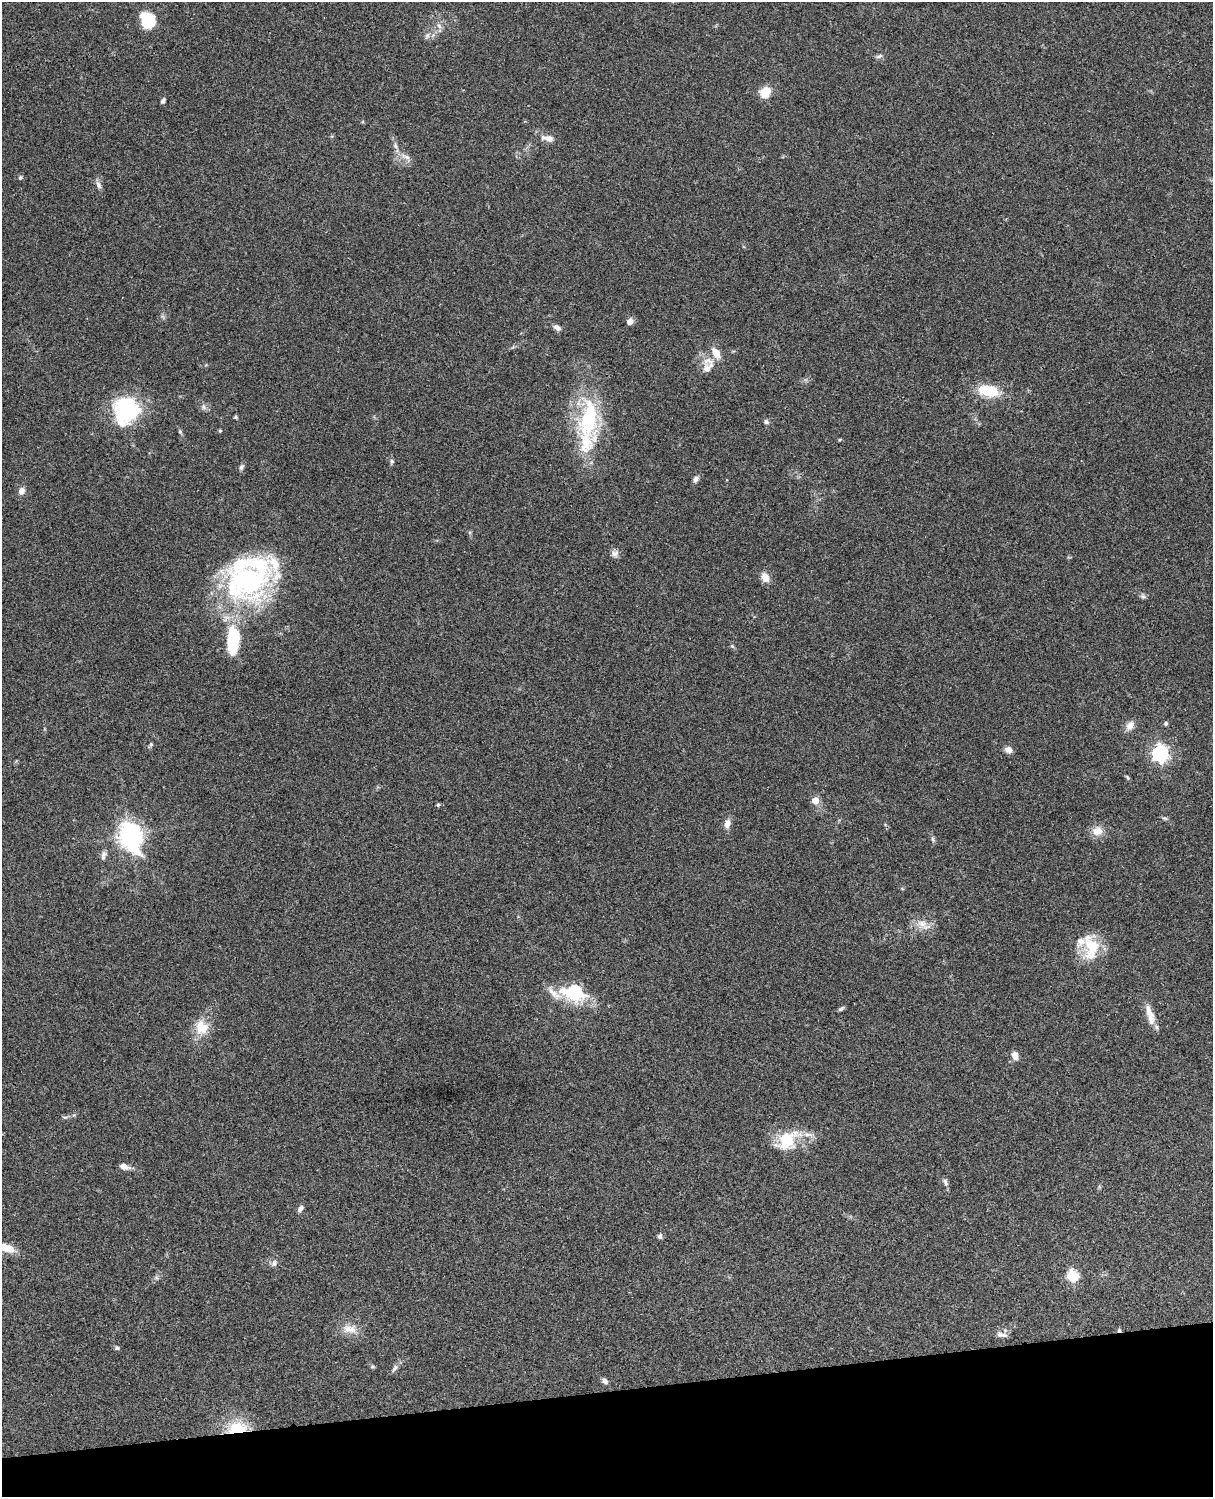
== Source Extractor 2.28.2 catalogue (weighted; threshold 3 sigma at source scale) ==
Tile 10 of 4 x 3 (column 2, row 3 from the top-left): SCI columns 1333-2543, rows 276-1770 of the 5085 x 4923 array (HDU 1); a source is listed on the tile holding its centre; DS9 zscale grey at full resolution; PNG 1215 x 1499 px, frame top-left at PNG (2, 2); no overlay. Shown black and unused: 7% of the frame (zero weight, under 3 of 4 exposures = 6% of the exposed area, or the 3 px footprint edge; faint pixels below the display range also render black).
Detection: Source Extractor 2.28.2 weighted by HDU 2 'WHT'; one run over the whole footprint, this tile lists its part. Background 0.106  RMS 0.0065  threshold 0.0292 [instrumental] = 3 sigma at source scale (4.5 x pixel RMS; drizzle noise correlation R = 1.50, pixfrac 1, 0.05/0.05 arcsec/px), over >= 5 px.
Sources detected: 78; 1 inside a brighter object's white glare — not listed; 5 inside a brighter listed object's ellipse — not listed separately; the other 72 listed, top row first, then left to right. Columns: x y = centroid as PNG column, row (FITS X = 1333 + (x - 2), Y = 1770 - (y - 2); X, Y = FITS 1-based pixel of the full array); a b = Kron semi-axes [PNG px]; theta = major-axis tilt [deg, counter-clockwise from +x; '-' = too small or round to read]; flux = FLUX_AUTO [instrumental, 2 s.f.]
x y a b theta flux
148 20 16 12 -59 25
439 26 9 6 -62 2.4
427 36 9 5 63 1.8
879 56 10 4 21 1.4
766 92 11 10 - 11
163 101 6 4 59 1.5
547 138 18 8 -11 5
395 146 8 5 -69 1.7
406 157 16 6 -21 3.6
20 177 6 4 48 0.98
98 185 12 6 -64 2.3
630 321 7 6 - 3.6
557 327 10 6 -33 2.7
716 353 14 8 -62 7.5
706 369 14 10 80 5.6
988 391 27 14 -10 19
204 407 9 6 -62 2.1
128 411 33 29 -59 51
236 417 4 4 - 1
766 422 7 6 - 1.4
588 425 79 24 85 61
180 431 5 5 - 0.91
220 431 5 4 - 0.77
392 461 6 6 - 1.3
241 467 8 6 64 1.6
696 479 9 6 51 2.3
22 491 8 7 - 3.6
614 554 10 9 - 2.9
765 577 10 8 -59 6.5
246 581 62 51 -2 120
1143 596 8 6 -42 1.5
233 640 34 14 88 38
732 646 7 4 -44 0.96
1166 723 4 4 - 1.4
1130 726 14 9 56 4.3
151 744 6 5 - 0.94
1009 750 9 7 -10 3.4
1160 754 7 7 - 180
1127 777 8 3 -60 0.9
815 800 5 5 - 9
438 805 5 4 - 0.94
1165 818 8 5 -18 1.2
727 824 13 8 77 3.8
1097 831 12 10 5 7.6
130 835 10 8 -71 540
933 839 9 5 -66 1.4
103 855 13 6 76 2.3
922 924 16 12 -23 7.5
1091 947 36 20 -83 21
574 992 10 8 -13 75
554 993 29 9 -43 7.7
841 1009 9 4 34 1.2
1150 1016 24 10 -74 8.2
201 1027 19 17 -59 12
1015 1056 11 7 -74 3.8
65 1117 7 4 0 1.1
787 1140 31 20 36 25
124 1166 10 6 -19 4.4
945 1182 11 5 -60 2
300 1208 8 6 55 2.6
660 1236 7 6 - 1.6
5 1248 21 9 -14 11
274 1263 9 7 57 2.5
1072 1276 6 6 - 54
349 1329 22 12 -3 8.2
1119 1330 5 3 - 1.4
1001 1335 15 6 -9 2.7
117 1348 7 5 -31 1.1
373 1366 6 5 - 0.97
395 1368 12 6 51 2.3
605 1381 7 5 -43 2.6
237 1428 21 13 10 23
Overlapping masked pixels (flux is a lower limit): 2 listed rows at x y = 1119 1330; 237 1428
Isophote crosses this tile's border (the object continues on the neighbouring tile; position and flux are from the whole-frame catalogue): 1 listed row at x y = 5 1248